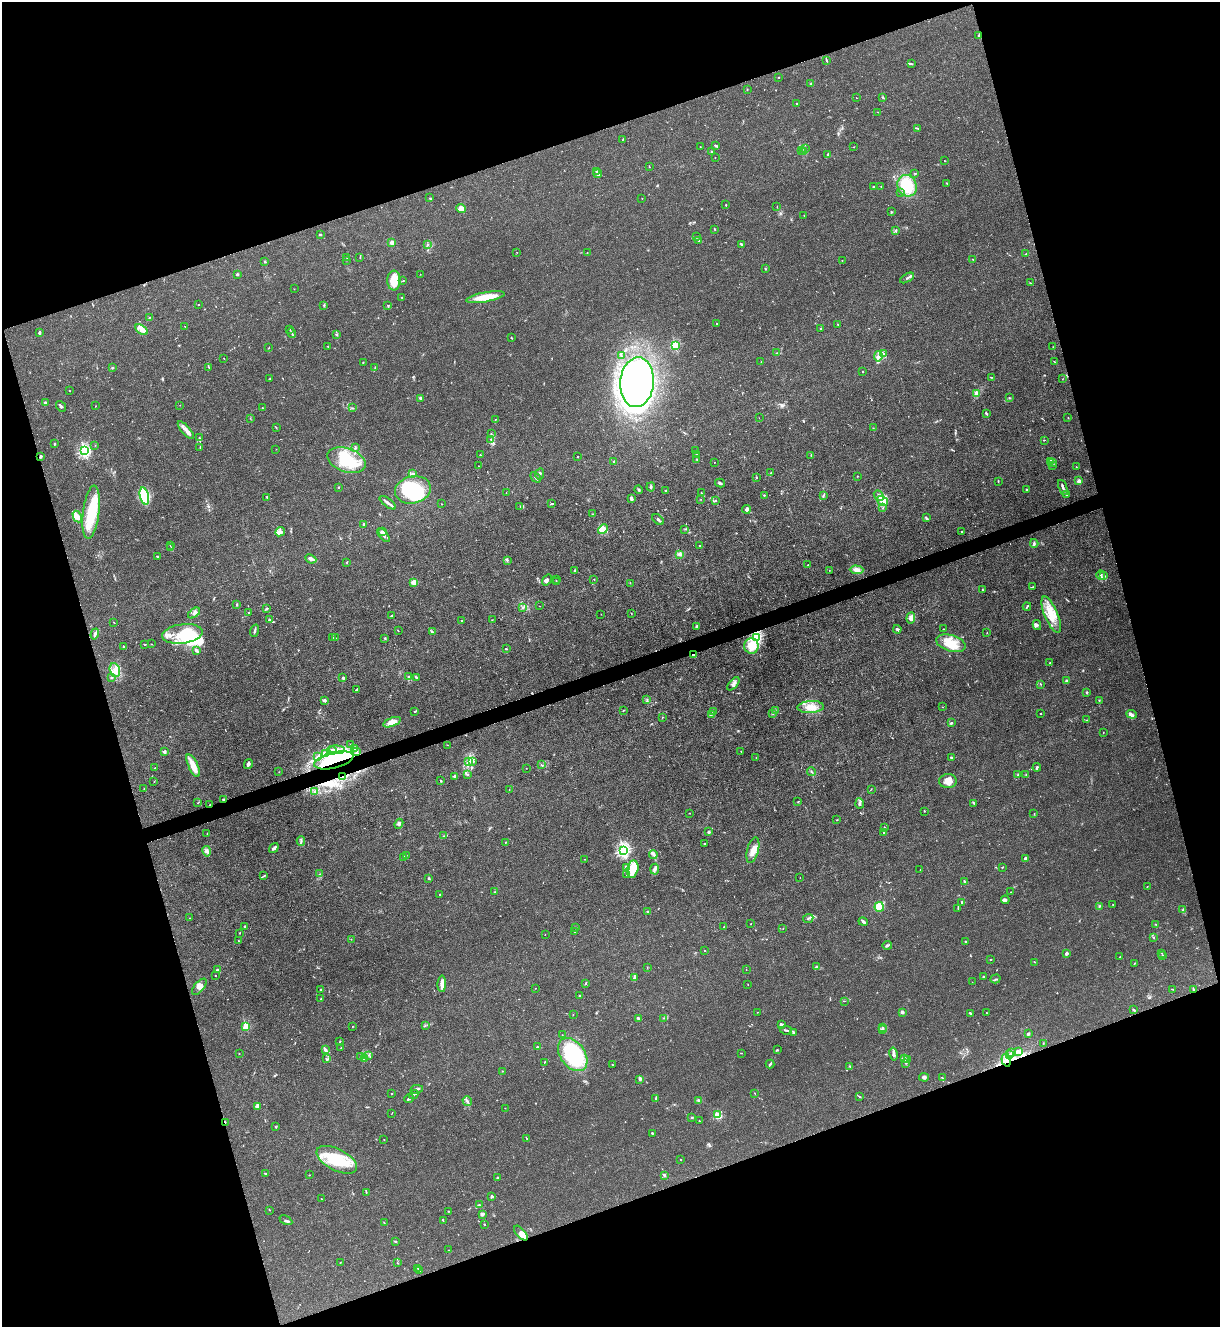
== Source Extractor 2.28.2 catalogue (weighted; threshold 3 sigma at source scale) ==
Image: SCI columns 146-5015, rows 5-5301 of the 5287 x 5305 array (HDU 1 of 3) = the unmasked area's bounding box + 8 px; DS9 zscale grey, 4 x 4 block average (1 PNG px = mean of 4 x 4 image px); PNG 1222 x 1329 px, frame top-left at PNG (2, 2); each listed source drawn as its Kron ellipse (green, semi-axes under 4 px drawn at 4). Shown black and unused: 37% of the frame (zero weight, under 3 of 4 exposures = <1% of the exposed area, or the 3 px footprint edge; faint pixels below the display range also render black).
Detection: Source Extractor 2.28.2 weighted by HDU 2 'WHT'. Background 0.0279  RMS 0.0026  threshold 0.0119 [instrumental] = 3 sigma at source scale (4.5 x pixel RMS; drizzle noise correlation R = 1.50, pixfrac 1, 0.05/0.05 arcsec/px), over >= 5 px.
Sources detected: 731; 3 too faint to see at this stretch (4 x 4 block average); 15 inside a brighter object's white glare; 6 cosmic-ray / hot-pixel residue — neither listed nor drawn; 30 coinciding with a brighter row at this scale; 71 inside a brighter listed object's ellipse — not listed separately; of the other 606, all 500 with FLUX_AUTO >= 0.419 (the completeness limit of this list) listed and drawn (106 fainter detections not listed), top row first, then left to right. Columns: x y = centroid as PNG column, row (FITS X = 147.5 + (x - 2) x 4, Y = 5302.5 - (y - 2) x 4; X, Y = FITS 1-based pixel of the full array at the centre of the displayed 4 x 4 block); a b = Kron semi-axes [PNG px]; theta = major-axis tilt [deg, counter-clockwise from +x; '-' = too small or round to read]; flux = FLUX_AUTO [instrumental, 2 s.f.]
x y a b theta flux
979 35 3 2 - 1
827 61 3 2 - 1.8
911 63 2 2 - 0.74
779 77 2 2 - 1.1
811 84 3 2 - 1.9
747 89 2 2 - 0.72
883 97 3 2 - 1.9
857 98 3 2 - 0.54
796 104 2 2 - 2.4
878 112 2 2 - 0.53
917 128 4 2 - 1.5
623 139 2 2 - 0.43
715 145 4 2 - 2.7
700 147 2 2 - 0.49
854 147 2 2 - 0.58
805 148 2 2 - 0.89
802 150 2 2 - 1.3
711 152 2 2 - 1.1
804 152 2 2 - 0.6
828 154 3 2 - 1.1
715 157 2 2 - 0.42
944 161 2 2 - 0.47
649 166 3 2 - 0.73
597 171 2 2 - 1
915 173 3 2 - 0.95
598 174 4 2 - 8
947 183 2 2 - 0.76
873 186 3 2 - 1.1
881 186 2 2 - 0.49
907 186 11 9 -64 49
901 193 2 2 - 0.97
430 198 2 2 - 1.2
642 198 2 2 - 0.55
726 205 2 2 - 1
777 207 2 2 - 0.56
461 208 5 4 - 10
891 212 3 2 - 0.89
804 215 2 2 - 0.47
714 229 2 2 - 1.2
896 231 4 2 - 2
320 234 3 2 - 1.9
696 236 2 2 - 0.42
699 241 3 2 - 1.1
392 243 2 2 - 33
741 244 4 2 - 1.9
427 245 3 2 - 1.2
517 252 2 2 - 0.47
587 253 2 2 - 0.47
1026 254 2 2 - 0.67
360 257 3 2 - 0.98
347 258 2 2 - 0.53
972 259 2 2 - 0.59
346 260 2 2 - 0.52
842 260 2 2 - 0.71
265 261 2 2 - 1
765 269 3 2 - 0.96
237 274 2 2 - 6.8
420 274 2 2 - 0.45
907 278 7 2 30 3.2
394 280 10 6 88 32
403 281 3 2 - 1.1
1030 283 3 2 - 0.76
294 289 2 2 - 0.57
402 297 2 2 - 0.68
485 297 19 5 11 32
198 304 2 2 - 0.72
324 305 2 2 - 1.4
388 305 4 2 - 1.1
149 317 3 2 - 0.89
716 323 2 2 - 1.1
837 324 2 2 - 0.54
185 326 2 2 - 0.42
821 328 2 2 - 0.86
290 329 2 2 - 0.57
142 330 7 4 -33 8.9
39 333 2 2 - 5.3
292 333 5 2 - 2.3
336 334 3 2 - 1.2
511 338 2 2 - 0.81
675 345 2 2 - 130
328 346 2 2 - 0.74
1053 347 2 2 - 0.46
269 348 2 2 - 0.52
777 353 3 2 - 1.4
883 354 4 2 - 2.7
621 356 2 2 - 0.64
878 356 5 4 - 6.3
224 358 2 2 - 0.48
1054 361 3 2 - 0.86
363 362 2 2 - 2
761 362 2 2 - 0.44
209 367 2 2 - 0.64
112 368 2 2 - 1.3
375 368 4 2 - 1.7
862 371 2 2 - 0.72
991 377 3 2 - 0.84
270 378 3 2 - 1
1062 379 2 2 - 0.45
637 382 25 17 85 380
70 391 2 2 - 0.49
977 393 4 2 - 2.8
421 398 3 2 - 2.7
1009 398 2 2 - 0.85
45 403 3 2 - 1.8
180 405 2 2 - 0.47
61 406 6 2 -52 2.3
95 406 2 2 - 0.79
262 408 2 2 - 0.72
352 408 2 2 - 0.65
986 414 4 2 - 1.6
250 418 2 2 - 0.45
759 418 2 2 - 0.44
1068 418 2 2 - 0.66
495 419 2 2 - 0.68
276 428 2 2 - 0.76
873 428 2 2 - 0.58
186 430 11 3 -49 8.5
491 434 3 2 - 1.2
199 438 3 2 - 0.98
491 439 2 2 - 1.1
1044 440 2 2 - 0.85
55 444 2 2 - 1.9
95 445 2 2 - 0.54
200 447 2 2 - 0.54
355 448 3 2 - 2.1
276 449 2 2 - 0.42
695 450 2 2 - 0.73
85 451 2 2 - 300
696 454 3 2 - 0.74
480 455 2 2 - 1.1
811 455 3 2 - 0.87
40 456 3 2 - 1.9
578 457 2 2 - 0.74
697 459 2 2 - 1
347 460 20 12 -19 65
614 462 2 2 - 13
714 462 2 2 - 0.56
1050 462 3 2 - 2.7
1053 462 2 2 - 0.63
1052 465 3 2 - 1.2
479 466 2 2 - 0.5
1076 467 2 2 - 0.52
771 473 2 2 - 1.1
413 474 3 2 - 3
540 474 5 2 - 3.7
857 476 2 2 - 0.6
536 477 6 2 -45 3.9
757 477 3 2 - 0.8
998 481 2 2 - 0.89
1079 481 2 2 - 34
720 483 5 2 - 2.6
338 487 2 2 - 2.8
651 487 4 2 - 2.3
1063 487 8 2 -69 5.5
1027 489 2 2 - 6.2
413 490 18 13 13 80
639 490 4 3 - 2.3
666 491 2 2 - 1.5
506 493 2 2 - 0.51
701 493 2 2 - 0.96
1066 494 3 2 - 2.2
764 495 2 2 - 1.5
879 495 6 2 -49 3.7
144 496 9 4 -77 130
823 496 2 2 - 1.3
267 497 2 2 - 1.3
632 499 4 3 - 3.1
701 499 2 2 - 0.42
716 500 2 2 - 0.71
882 501 6 4 -33 17
388 503 9 2 -37 5.9
442 504 2 2 - 0.45
551 504 3 2 - 1.4
520 506 3 2 - 0.79
883 508 3 2 - 0.76
746 509 4 4 - 4.4
91 512 27 8 83 72
592 514 2 2 - 0.66
77 517 6 3 -61 14
926 518 3 2 - 1.9
658 520 7 3 -42 3.3
363 524 3 3 - 1.9
603 529 5 4 - 10
685 529 2 2 - 1
280 532 5 4 - 5.2
383 532 3 2 - 6.4
962 532 2 2 - 3.6
383 535 8 2 -50 5.4
1034 543 4 2 - 2.4
170 545 2 2 - 0.51
699 546 2 2 - 0.85
171 547 2 2 - 0.52
680 554 3 3 - 4.2
158 557 3 2 - 1.6
311 559 6 3 -24 4
507 560 2 2 - 1.1
346 562 2 2 - 0.56
808 565 2 2 - 0.5
829 570 2 2 - 0.45
856 570 7 4 -2 8.1
575 571 4 2 - 3.1
1101 575 5 2 - 2.8
1104 575 2 2 - 0.97
594 579 2 2 - 0.78
547 580 6 3 54 4.2
556 580 2 2 - 0.6
414 582 3 3 - 7.2
556 582 2 2 - 0.54
630 583 2 2 - 0.47
1033 587 2 2 - 0.81
983 590 2 2 - 0.58
237 605 3 2 - 1.4
539 606 2 2 - 0.43
522 607 2 2 - 0.97
1027 607 4 2 - 1.7
267 608 4 2 - 2.3
248 612 2 2 - 0.63
194 613 7 2 38 3.7
631 613 2 2 - 0.74
601 614 2 2 - 0.45
1051 615 19 6 -67 27
391 616 3 2 - 1.2
911 618 6 4 85 8.5
269 620 2 2 - 1.4
462 620 2 2 - 0.58
492 620 2 2 - 0.49
114 622 2 2 - 1
1037 625 5 3 - 2.8
696 626 4 2 - 1.7
897 629 4 2 - 3.6
943 629 3 2 - 0.58
255 631 6 2 72 2.7
398 631 3 2 - 0.71
433 632 3 2 - 1.3
987 633 2 2 - 0.7
95 634 5 2 - 5.5
182 634 20 9 7 92
332 637 2 2 - 0.45
335 638 2 2 - 1.4
385 638 3 2 - 1.7
756 638 2 2 - 340
951 643 15 8 -17 28
145 644 2 2 - 0.67
151 644 2 2 - 0.55
124 646 2 2 - 1.2
751 646 7 7 - 24
506 649 2 2 - 1.6
196 650 4 2 - 4.8
693 655 3 3 - 3
1050 663 2 2 - 1.6
115 670 7 5 -70 11
409 677 3 2 - 1.5
417 677 3 2 - 1.4
112 678 2 2 - 1.1
343 678 2 2 - 12
1067 681 4 3 - 2.7
733 684 8 3 48 5.8
1041 684 2 2 - 0.57
356 690 4 2 - 1.4
1087 692 2 2 - 9.3
647 699 2 2 - 0.73
325 700 4 3 - 2.7
1099 701 2 2 - 0.58
811 707 13 6 3 17
942 707 2 2 - 0.56
623 710 2 2 - 0.91
415 711 2 2 - 1.3
775 711 3 2 - 1.7
713 712 3 2 - 1.2
711 714 3 2 - 1.6
773 714 2 2 - 0.85
1041 714 2 2 - 2.7
1132 714 5 4 - 4.7
662 717 2 2 - 0.63
1087 720 2 2 - 0.9
392 722 9 4 20 22
951 723 2 2 - 2.4
1103 732 2 2 - 0.71
351 745 3 2 - 0.93
447 745 2 2 - 0.52
355 749 3 2 - 1.5
332 750 5 4 - 6
337 750 7 2 -5 4.2
357 751 2 2 - 1.2
741 751 2 2 - 0.48
165 752 2 2 - 18
325 753 3 2 - 2.5
317 757 3 2 - 2
756 757 2 2 - 0.55
951 758 3 2 - 1.9
334 760 20 8 14 85
469 761 3 2 - 2.3
473 761 2 2 - 0.94
248 764 5 3 - 3.8
542 765 2 2 - 0.9
193 766 12 4 -64 23
1037 767 4 2 - 2.4
155 768 2 2 - 1
526 768 2 2 - 0.5
279 772 2 2 - 0.54
812 772 4 2 - 2
467 775 2 2 - 0.49
1018 775 2 2 - 1.1
1026 775 2 2 - 1.2
455 776 3 2 - 1.5
343 777 3 2 - 2.1
154 781 2 2 - 0.55
441 781 2 2 - 1.3
948 781 9 7 3 13
144 789 2 2 - 0.61
871 789 2 2 - 0.68
509 790 2 2 - 0.49
315 791 2 2 - 0.89
223 800 3 2 - 1.4
798 801 2 2 - 0.91
198 803 2 2 - 0.49
860 803 5 3 - 3.9
974 803 4 2 - 1.4
210 804 2 2 - 0.83
924 811 2 2 - 1
690 813 2 2 - 0.51
1034 814 2 2 - 0.65
837 820 2 2 - 0.89
399 824 5 3 - 3.5
884 828 2 2 - 2.3
709 832 2 2 - 3.4
884 833 2 2 - 0.93
207 834 2 2 - 0.83
444 836 3 2 - 1.2
301 841 4 2 - 1.8
506 842 2 2 - 0.74
704 843 2 2 - 0.67
274 848 5 2 - 4.7
624 850 2 2 - 360
753 850 13 5 75 15
207 851 5 3 - 4.3
653 854 4 2 - 2.8
406 856 2 2 - 0.77
403 857 3 2 - 1.6
1025 858 3 2 - 3.5
585 859 2 2 - 0.53
1002 867 2 2 - 0.84
626 868 3 2 - 1.5
633 869 8 6 76 17
655 869 5 3 - 4.4
920 870 2 2 - 0.58
320 874 2 2 - 0.6
627 875 3 2 - 1.3
264 876 3 2 - 1.3
800 877 2 2 - 0.43
429 878 2 2 - 2.2
964 881 2 2 - 2
1147 886 2 2 - 0.59
495 892 2 2 - 1.1
1011 892 2 2 - 0.56
440 894 2 2 - 0.98
1005 900 4 3 - 3.1
962 902 2 2 - 2.1
1113 905 2 2 - 0.71
1099 906 4 2 - 1.6
879 907 5 4 - 29
958 908 3 2 - 1.4
1183 910 2 2 - 1.2
647 912 2 2 - 2.8
189 918 2 2 - 0.49
808 918 5 2 - 2.4
863 922 5 3 - 2.6
751 924 2 2 - 0.54
1156 924 2 2 - 0.52
245 926 2 2 - 1.6
724 927 2 2 - 0.79
576 928 2 2 - 0.64
783 929 2 2 - 0.48
575 932 2 2 - 0.64
240 933 3 2 - 0.47
545 934 2 2 - 0.43
1154 938 2 2 - 0.57
351 939 2 2 - 0.43
239 941 3 2 - 0.85
966 942 3 2 - 2
887 945 4 3 - 2.3
705 951 2 2 - 0.69
1067 953 2 2 - 4.3
1161 953 2 2 - 0.48
1163 956 2 2 - 0.46
1120 957 3 2 - 0.95
991 959 2 2 - 0.67
1035 962 2 2 - 0.49
1134 964 2 2 - 0.62
816 967 2 2 - 1.6
647 968 3 2 - 0.66
218 969 3 2 - 2
746 970 2 2 - 0.53
215 975 2 2 - 0.63
983 977 2 2 - 2.4
635 978 2 2 - 0.95
995 979 5 2 - 1.5
972 982 2 2 - 0.44
586 983 3 2 - 1.8
442 984 8 3 89 12
748 984 2 2 - 0.56
199 987 10 5 49 9.2
535 988 2 2 - 0.49
321 989 2 2 - 1.4
1172 989 3 2 - 0.81
1193 990 3 2 - 1.3
580 996 2 2 - 3.9
321 999 3 2 - 1.1
844 1001 2 2 - 0.57
1133 1010 3 2 - 2.4
757 1012 2 2 - 0.6
902 1012 2 2 - 19
970 1013 3 2 - 2
986 1013 2 2 - 0.55
573 1014 2 2 - 0.59
638 1018 4 2 - 3.3
663 1018 2 2 - 0.48
781 1024 3 2 - 4.2
425 1025 2 2 - 0.54
246 1026 2 2 - 72
352 1026 2 2 - 0.56
883 1027 2 2 - 1.3
882 1029 4 2 - 2.4
786 1030 6 2 -9 2.4
793 1033 3 2 - 2.6
1028 1034 3 2 - 2.1
562 1035 2 2 - 0.52
340 1041 3 2 - 0.88
1043 1043 2 2 - 0.64
537 1047 2 2 - 1.6
341 1048 2 2 - 0.76
325 1050 3 2 - 5.5
777 1050 3 2 - 1.1
1012 1052 2 2 - 0.64
1019 1052 2 2 - 1.3
741 1053 3 2 - 0.68
239 1054 2 2 - 0.95
893 1054 6 3 -79 5.9
369 1055 2 2 - 0.72
573 1055 18 12 -54 180
1010 1055 2 2 - 0.86
361 1056 2 2 - 0.78
326 1059 3 2 - 1.5
364 1059 3 2 - 0.95
905 1059 2 2 - 0.52
908 1060 2 2 - 0.87
1006 1060 6 3 -70 7.2
544 1062 2 2 - 0.71
905 1063 2 2 - 0.68
770 1064 4 2 - 2.8
612 1065 2 2 - 0.66
850 1066 2 2 - 0.62
502 1071 2 2 - 0.58
924 1077 5 3 - 3.2
943 1078 3 2 - 1.3
640 1079 4 2 - 2.6
417 1089 6 2 11 1.9
391 1093 2 2 - 0.93
755 1093 3 2 - 0.57
414 1094 5 2 - 2.3
859 1097 3 2 - 1.1
409 1098 5 2 - 2.9
656 1099 4 2 - 2.1
467 1101 5 2 - 3.4
699 1101 3 2 - 1.9
258 1106 3 2 - 2.4
505 1108 2 2 - 0.59
392 1113 3 2 - 0.54
717 1115 4 3 - 14
692 1117 3 2 - 1.3
699 1121 2 2 - 0.67
225 1122 2 2 - 1.2
275 1127 2 2 - 0.96
652 1133 2 2 - 1.3
527 1139 3 2 - 0.85
384 1140 2 2 - 0.5
337 1160 22 10 -27 78
681 1160 2 2 - 0.53
265 1173 3 2 - 1.3
309 1175 2 2 - 0.62
664 1175 3 2 - 2.3
497 1178 2 2 - 2.4
366 1192 3 2 - 1.4
492 1196 3 2 - 2.9
321 1199 2 2 - 0.5
479 1205 2 2 - 1.2
269 1210 2 2 - 0.44
449 1211 2 2 - 0.62
482 1214 3 3 - 3.2
286 1220 7 2 -28 3.1
443 1221 4 2 - 0.91
384 1222 2 2 - 0.64
484 1224 2 2 - 1.8
521 1233 9 4 -48 10
395 1241 3 2 - 1.9
448 1250 2 2 - 0.71
340 1262 2 2 - 0.53
397 1263 3 2 - 0.75
418 1268 3 2 - 0.77
419 1271 3 2 - 1.8
Overlapping masked pixels (flux is a lower limit): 10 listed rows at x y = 979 35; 40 456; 756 638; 693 655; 334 760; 343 777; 223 800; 210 804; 1006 1060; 225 1122
Diffuse or blended objects may show on this block-average render without a row.